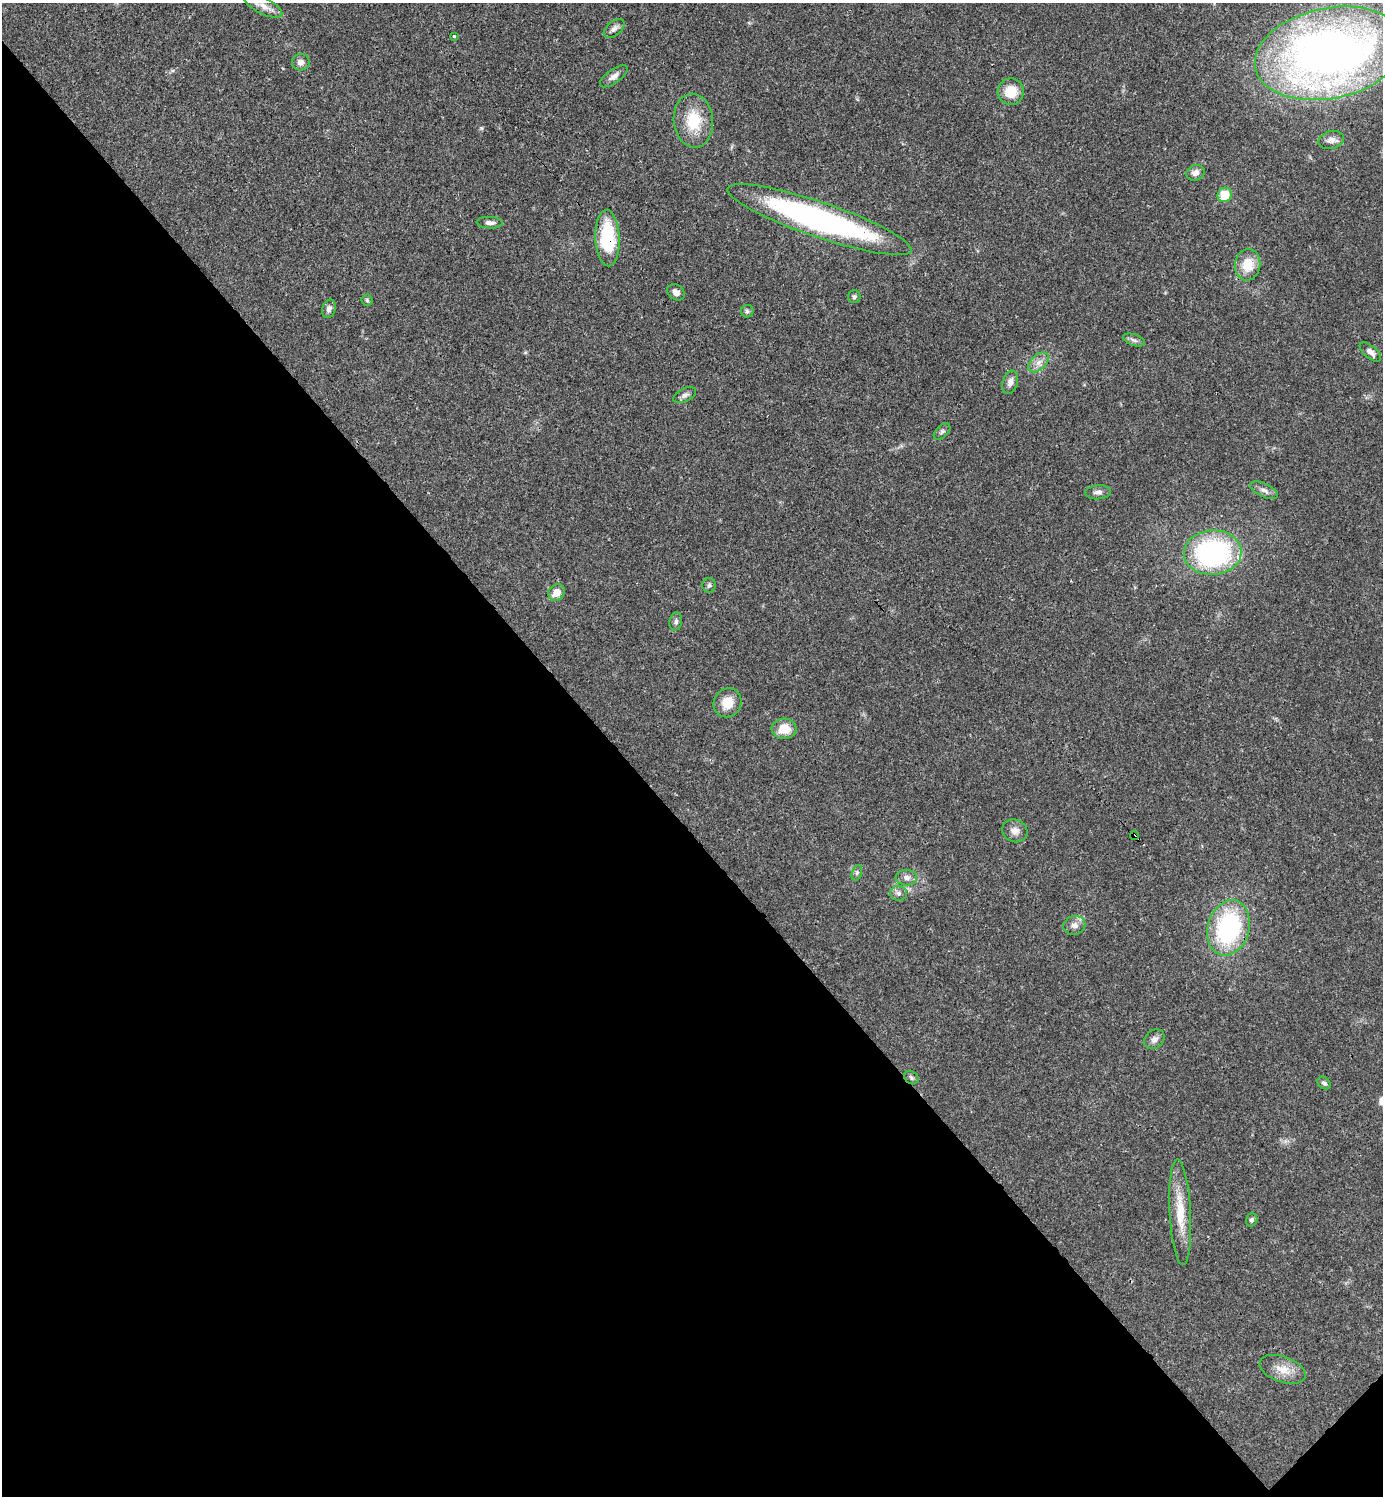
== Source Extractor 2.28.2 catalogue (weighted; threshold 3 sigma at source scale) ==
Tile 14 of 4 x 4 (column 2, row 4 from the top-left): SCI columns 1680-3060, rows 1-1494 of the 5980 x 5981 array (HDU 1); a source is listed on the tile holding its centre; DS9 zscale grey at full resolution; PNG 1385 x 1498 px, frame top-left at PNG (2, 3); each listed source drawn as its Kron ellipse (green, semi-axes under 4 px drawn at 4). Shown black and unused: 45% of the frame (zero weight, under 3 of 4 exposures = <1% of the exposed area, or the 3 px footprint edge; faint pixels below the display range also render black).
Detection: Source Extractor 2.28.2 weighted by HDU 2 'WHT'; one run over the whole footprint, this tile lists its part. Background 0.0194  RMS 0.0023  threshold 0.0102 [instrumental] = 3 sigma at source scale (4.5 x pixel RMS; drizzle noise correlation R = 1.50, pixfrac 1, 0.05/0.05 arcsec/px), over >= 5 px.
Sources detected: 47; all 47 listed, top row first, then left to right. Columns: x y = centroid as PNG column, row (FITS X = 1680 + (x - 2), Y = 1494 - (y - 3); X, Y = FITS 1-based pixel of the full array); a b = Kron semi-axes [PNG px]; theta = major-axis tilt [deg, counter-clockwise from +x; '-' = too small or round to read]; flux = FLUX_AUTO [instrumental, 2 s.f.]
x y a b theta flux
263 6 21 8 -26 2.1
614 28 12 7 39 1
454 36 3 3 - 0.32
1330 53 76 45 11 180
301 62 9 8 - 1.3
614 76 16 7 36 1.3
1011 92 13 13 - 4.7
693 121 27 19 -83 8
1331 140 13 8 15 1.3
1195 173 9 7 20 1.2
1225 195 7 7 - 6
819 220 97 17 -19 67
490 223 13 6 -3 0.96
608 238 28 12 -88 14
1248 265 16 12 83 4.9
676 292 9 7 -36 1.1
854 297 6 6 - 0.43
367 300 5 5 - 0.37
329 309 9 6 74 0.86
747 311 6 6 - 0.47
1134 340 11 5 -19 0.76
1370 352 13 6 -40 1.1
1039 362 12 7 42 1.5
1010 382 12 7 72 1.3
685 395 12 6 26 0.92
942 432 10 6 43 0.59
1264 490 15 6 -25 1
1098 492 13 7 3 0.98
1213 553 29 22 3 40
709 585 7 6 - 0.55
556 592 9 7 47 2.5
676 622 9 6 78 0.62
727 703 15 13 61 3.9
784 729 12 10 3 3.9
1015 831 13 11 -25 1.6
1134 836 5 4 - 2
857 873 8 5 71 0.48
906 878 11 8 -3 1.1
898 893 8 7 - 0.92
1074 925 11 9 15 1.4
1229 928 28 20 74 30
1154 1039 11 8 43 1.2
911 1078 8 6 -39 0.49
1324 1083 7 5 -40 0.56
1180 1212 53 10 -87 6.8
1252 1220 7 5 71 0.55
1283 1369 24 12 -20 3.5
Overlapping masked pixels (flux is a lower limit): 2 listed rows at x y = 608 238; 1134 836
Isophote crosses this tile's border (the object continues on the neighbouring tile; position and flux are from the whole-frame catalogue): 1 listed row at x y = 263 6